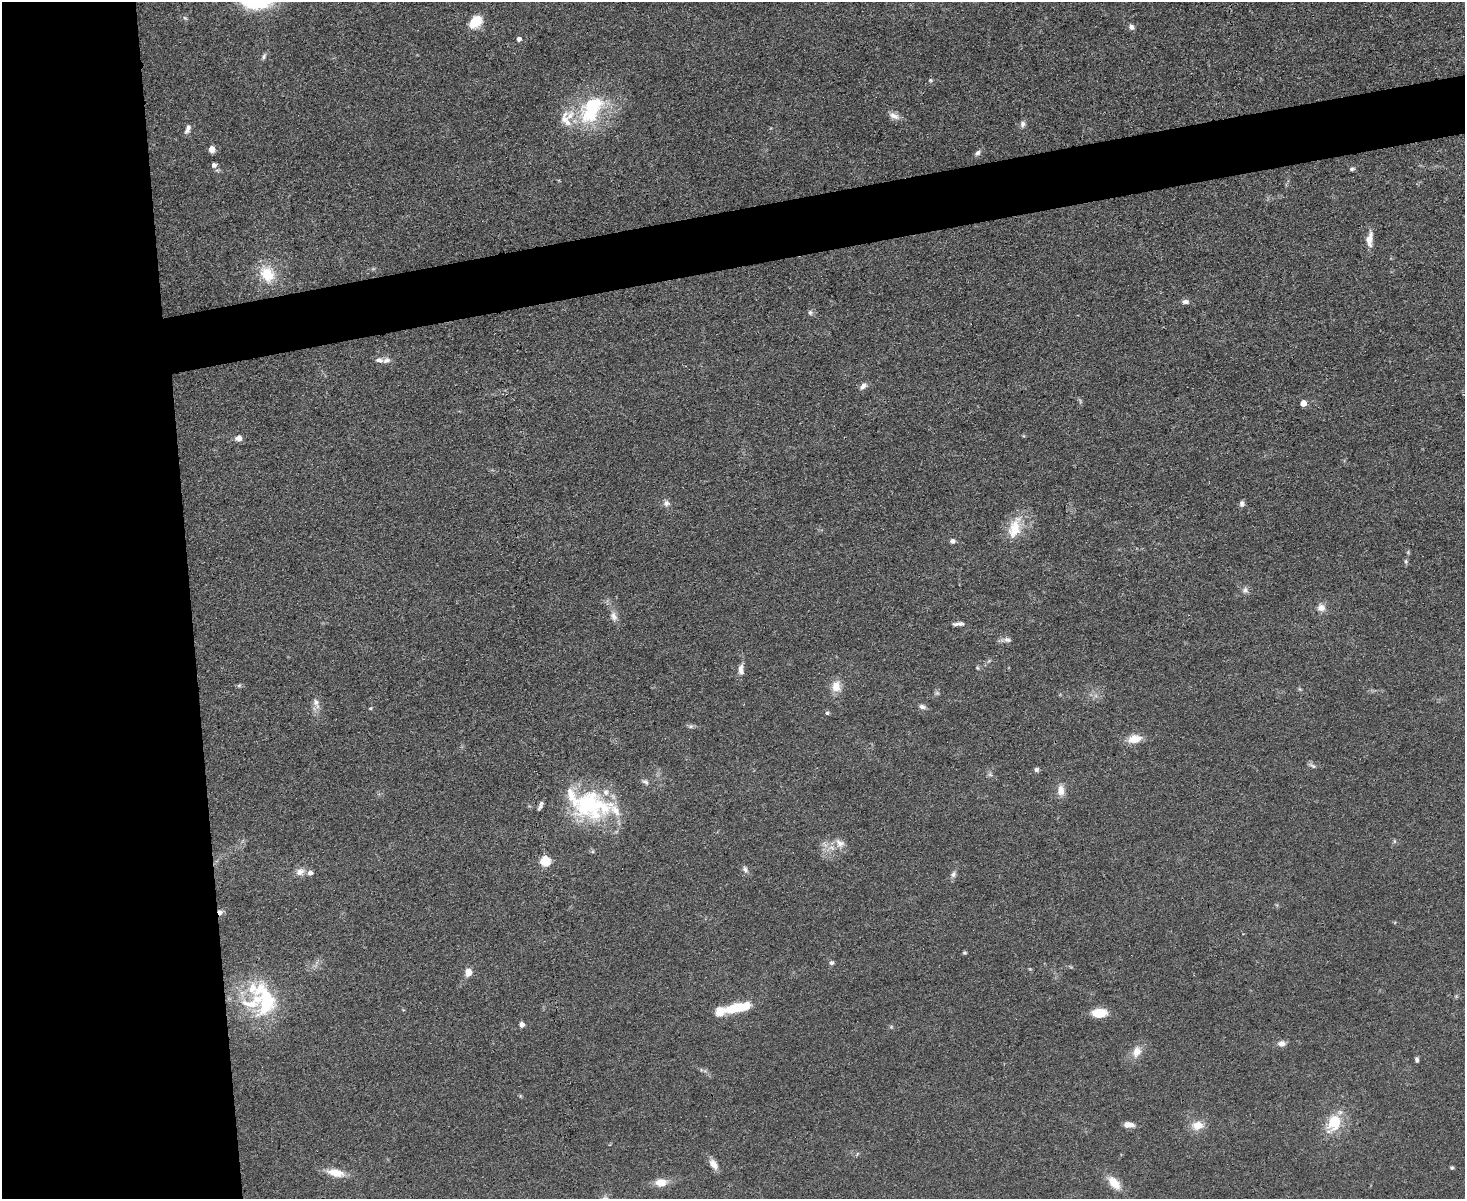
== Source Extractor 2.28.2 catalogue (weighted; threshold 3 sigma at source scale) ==
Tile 7 of 3 x 4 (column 1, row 3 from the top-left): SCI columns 248-1710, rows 1198-2394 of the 4769 x 4789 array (HDU 1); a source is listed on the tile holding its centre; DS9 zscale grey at full resolution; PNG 1467 x 1201 px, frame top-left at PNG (2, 2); no overlay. Shown black and unused: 17% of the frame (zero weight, under 3 of 4 exposures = <1% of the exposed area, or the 3 px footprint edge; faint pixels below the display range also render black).
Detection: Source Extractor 2.28.2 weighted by HDU 2 'WHT'; one run over the whole footprint, this tile lists its part. Background 0.0657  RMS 0.0059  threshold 0.0265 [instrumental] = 3 sigma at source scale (4.5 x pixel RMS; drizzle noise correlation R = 1.50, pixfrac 1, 0.05/0.05 arcsec/px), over >= 5 px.
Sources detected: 92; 1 too faint to see at this stretch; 1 inside a brighter object's white glare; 1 cosmic-ray / hot-pixel residue — not listed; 12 inside a brighter listed object's ellipse — not listed separately; the other 77 listed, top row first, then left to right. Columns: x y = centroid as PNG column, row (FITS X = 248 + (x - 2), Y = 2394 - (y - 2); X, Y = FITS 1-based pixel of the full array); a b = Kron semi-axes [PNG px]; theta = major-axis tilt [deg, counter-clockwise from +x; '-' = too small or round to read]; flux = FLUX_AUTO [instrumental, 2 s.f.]
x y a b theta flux
254 3 57 16 11 34
185 18 7 4 -44 0.95
475 22 16 11 43 12
1131 27 7 6 - 2.1
519 39 4 4 - 2.6
264 56 10 5 65 1.5
930 80 5 5 - 0.89
592 111 45 24 49 44
894 116 17 8 -28 3.8
1022 124 8 7 - 2.1
188 129 13 6 67 2.5
212 149 5 5 - 8.7
977 153 8 6 42 1.9
214 165 6 5 - 2.5
1352 169 7 5 10 1.2
1370 239 20 8 84 6
267 274 19 15 -60 19
1185 302 10 6 -3 2.1
810 312 7 5 -73 1.3
386 360 11 7 20 2.7
863 386 10 7 53 2.7
1303 403 5 4 - 8.6
238 438 8 7 - 3.3
666 503 9 8 - 2.5
1242 503 7 6 - 2
1015 528 32 16 73 16
952 541 6 5 - 2.2
1408 552 5 5 - 0.75
1406 561 7 5 -84 1.1
1245 590 9 8 - 2.2
1321 608 10 9 - 4.1
614 616 14 9 -70 3.6
958 624 14 4 3 2.4
1007 640 11 7 -14 2.3
978 668 6 3 -70 0.74
741 670 15 7 -87 3.6
239 685 7 4 1 0.96
836 686 14 11 85 7.5
316 703 16 7 -68 3.8
922 707 10 6 -15 2.1
370 708 5 4 - 0.61
827 713 5 5 - 0.86
691 726 7 6 - 1.4
1134 739 17 10 12 8
1312 766 12 4 -33 1.5
1036 770 6 6 - 1.4
990 775 7 4 -19 1.1
645 782 9 7 -34 1.8
1061 790 12 8 89 5.6
590 805 51 33 -8 67
1394 841 6 4 -72 0.8
840 843 15 11 -42 5.2
545 861 5 5 - 42
745 869 10 6 -60 2
300 872 11 9 33 4
310 873 6 5 - 3
953 874 8 7 - 2.1
964 953 4 4 - 0.89
831 963 6 6 - 1.4
468 972 9 7 81 4.6
265 999 52 28 -76 46
735 1008 19 9 10 19
1099 1013 14 8 3 13
522 1024 5 4 - 4.1
891 1027 6 4 46 0.79
1281 1043 9 7 3 3.4
1136 1052 15 10 66 6.6
1417 1060 6 4 -89 1.3
520 1096 5 3 - 0.63
1334 1123 24 15 62 18
1128 1125 10 5 -5 5.2
1197 1125 15 11 6 7.6
713 1164 13 8 -54 5.1
1452 1168 4 4 - 0.94
336 1173 19 9 -12 9.8
661 1182 11 8 5 8.3
1114 1183 17 9 -50 9.7
Isophote crosses this tile's border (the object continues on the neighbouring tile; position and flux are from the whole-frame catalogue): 1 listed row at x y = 254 3